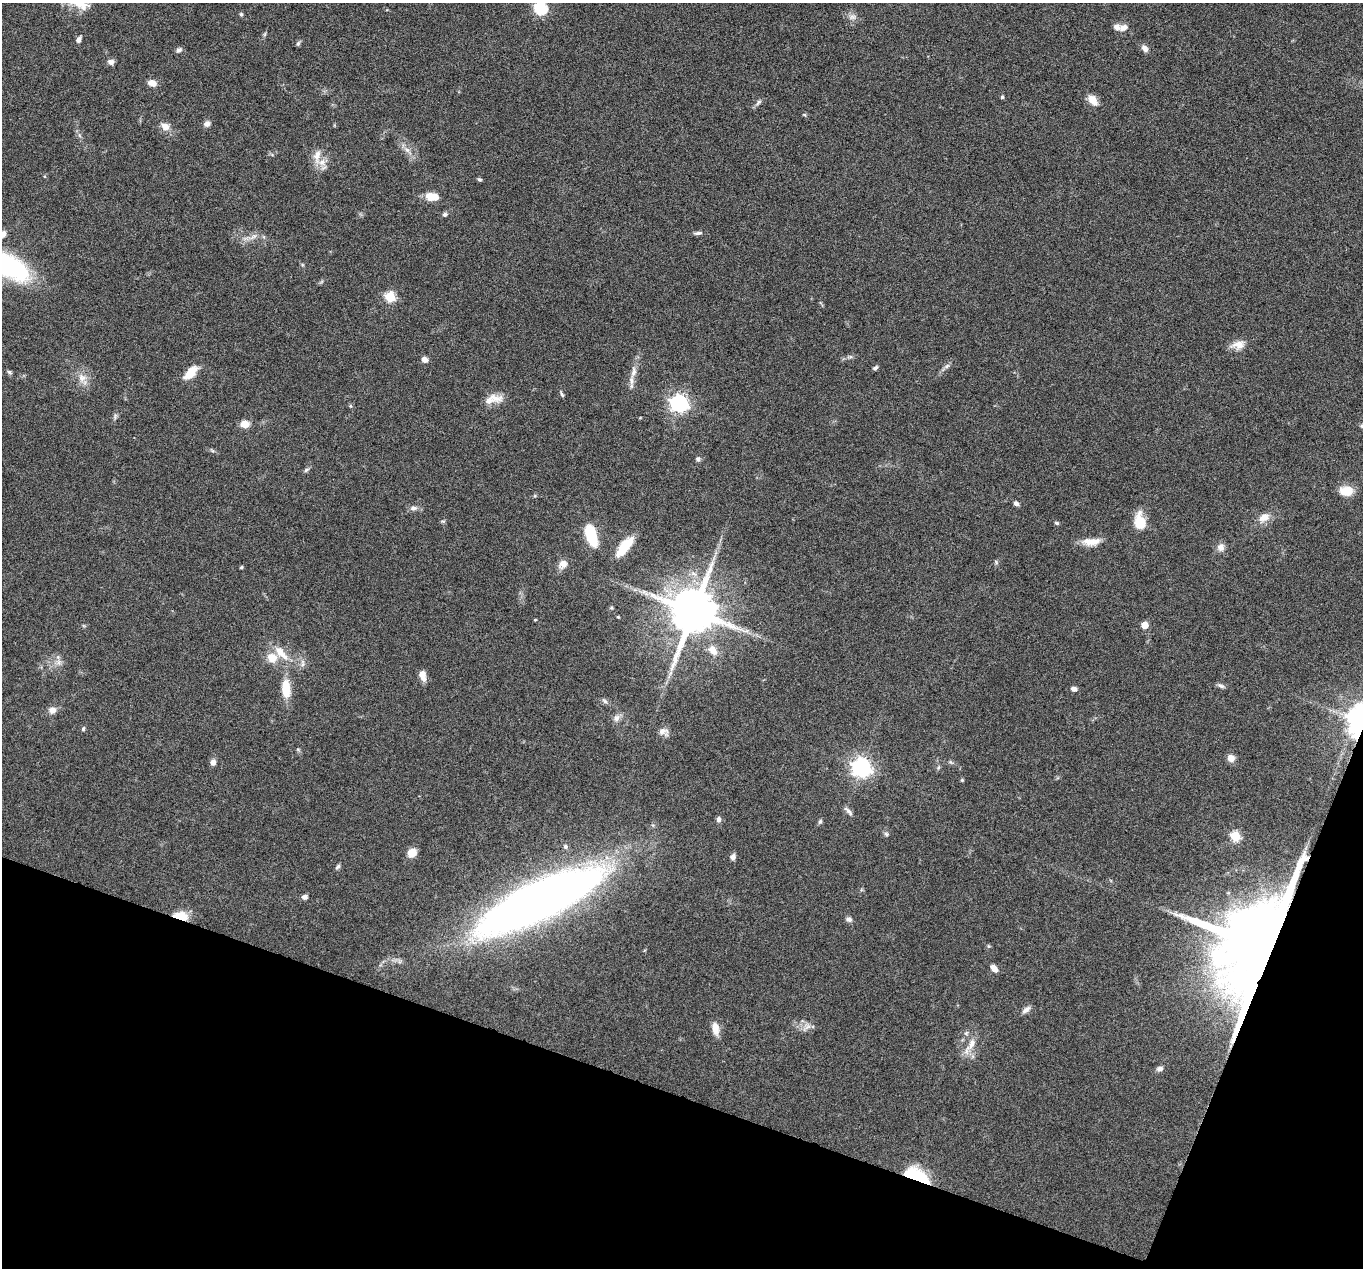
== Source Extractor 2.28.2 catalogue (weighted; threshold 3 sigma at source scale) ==
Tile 15 of 4 x 4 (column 3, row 4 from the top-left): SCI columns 2725-4085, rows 136-1401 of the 5447 x 5464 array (HDU 1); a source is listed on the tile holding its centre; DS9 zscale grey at full resolution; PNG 1365 x 1270 px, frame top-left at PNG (2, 3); no overlay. Shown black and unused: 17% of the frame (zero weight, under 4 of 8 exposures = <1% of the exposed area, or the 3 px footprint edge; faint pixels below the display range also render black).
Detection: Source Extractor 2.28.2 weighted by HDU 2 'WHT'; one run over the whole footprint, this tile lists its part. Background 0.06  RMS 0.0038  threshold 0.0155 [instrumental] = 3 sigma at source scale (4.09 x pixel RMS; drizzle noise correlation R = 1.36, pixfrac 0.8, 0.05/0.05 arcsec/px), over >= 5 px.
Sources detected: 107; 7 inside a brighter listed object's ellipse — not listed separately; the other 100 listed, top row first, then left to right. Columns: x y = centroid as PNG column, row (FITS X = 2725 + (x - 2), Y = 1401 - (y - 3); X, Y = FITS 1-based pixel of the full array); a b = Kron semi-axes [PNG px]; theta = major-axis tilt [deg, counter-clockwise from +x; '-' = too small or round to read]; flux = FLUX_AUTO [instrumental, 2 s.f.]
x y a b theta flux
79 3 28 11 -25 6.3
540 8 6 6 - 42
241 14 5 4 - 0.54
852 17 9 7 0 1.4
1124 28 10 7 23 2.1
265 34 7 4 71 0.48
78 40 7 5 66 1.2
298 43 7 5 63 0.6
1145 48 10 6 -52 1.6
179 50 7 6 - 1.1
111 62 7 6 - 1.5
152 83 10 7 -23 2.3
1002 97 4 4 - 0.53
1093 100 15 9 -50 3.3
758 102 10 5 49 0.95
207 124 8 7 - 1.3
165 126 11 9 -30 2.5
407 150 8 5 -44 1.2
317 156 20 9 81 3.6
479 179 7 4 -7 0.51
432 197 13 7 -9 6.2
445 214 7 5 30 0.83
698 233 12 4 7 0.99
2 234 11 7 47 2.3
253 236 14 4 37 1.5
2 264 48 17 -25 76
390 297 6 5 - 19
1238 345 18 10 8 3.3
424 359 6 6 - 2
947 366 9 5 36 0.96
875 368 7 5 34 0.74
9 372 6 5 - 0.59
633 372 16 7 80 2.5
190 373 17 9 46 5.9
82 378 12 10 -82 3
562 394 8 4 -66 0.58
493 399 25 10 13 4.5
679 403 7 7 - 130
245 424 8 7 - 4.1
1362 425 7 5 67 0.71
698 459 7 5 -3 0.69
306 470 8 4 36 0.69
1346 491 16 10 -1 5.3
1016 503 6 5 - 1
413 508 10 6 8 1.3
1264 517 16 11 29 3.4
1140 522 16 10 -81 8.8
1057 523 6 4 -17 0.55
591 535 22 9 -71 15
1091 541 23 9 2 4.5
624 546 25 9 52 8.2
1221 547 11 10 - 2
563 564 12 9 50 2.6
241 567 3 3 - 0.52
644 592 8 4 -18 1.1
611 608 5 4 - 0.48
693 611 13 12 - 1900
618 617 3 3 - 0.33
535 620 3 3 - 0.32
1145 625 5 5 - 5.2
712 650 12 8 -55 3.7
280 651 17 11 -51 4.5
58 662 7 5 90 1.1
423 675 12 6 -78 3
1221 686 10 5 -25 0.95
286 689 22 10 -85 6.8
1074 689 7 6 - 1.2
605 701 8 5 -37 0.84
52 710 9 8 - 2.1
616 718 10 8 72 1.7
1361 721 16 11 73 270
83 729 6 4 74 0.57
663 731 14 10 -21 2.1
1231 758 9 8 - 2.2
213 762 8 7 - 1.4
861 768 7 7 - 170
962 780 4 4 - 0.4
849 811 14 5 -46 1.2
718 819 8 5 89 1.1
820 821 7 5 63 0.63
886 834 7 5 -22 0.67
1235 836 5 5 - 18
565 847 6 5 - 0.67
412 853 10 8 40 3.7
733 857 7 6 - 1.3
338 867 8 5 44 0.69
305 897 6 5 - 1.2
539 901 107 28 25 360
180 916 14 7 -6 8.3
849 919 8 6 -14 1.1
988 946 6 3 -71 0.4
1267 948 27 16 65 11000
994 968 9 5 -49 2.4
1026 1010 13 6 38 1.5
808 1027 11 5 21 1.5
715 1029 16 8 -81 3.3
966 1033 6 5 - 0.64
971 1044 22 9 60 3.9
1160 1069 8 6 18 1.2
916 1176 24 10 -24 26
Overlapping masked pixels (flux is a lower limit): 4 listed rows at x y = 1361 721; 180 916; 1267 948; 916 1176
Isophote crosses this tile's border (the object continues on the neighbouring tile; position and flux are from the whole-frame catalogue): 6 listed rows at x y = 79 3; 540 8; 2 234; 2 264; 1362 425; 1361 721